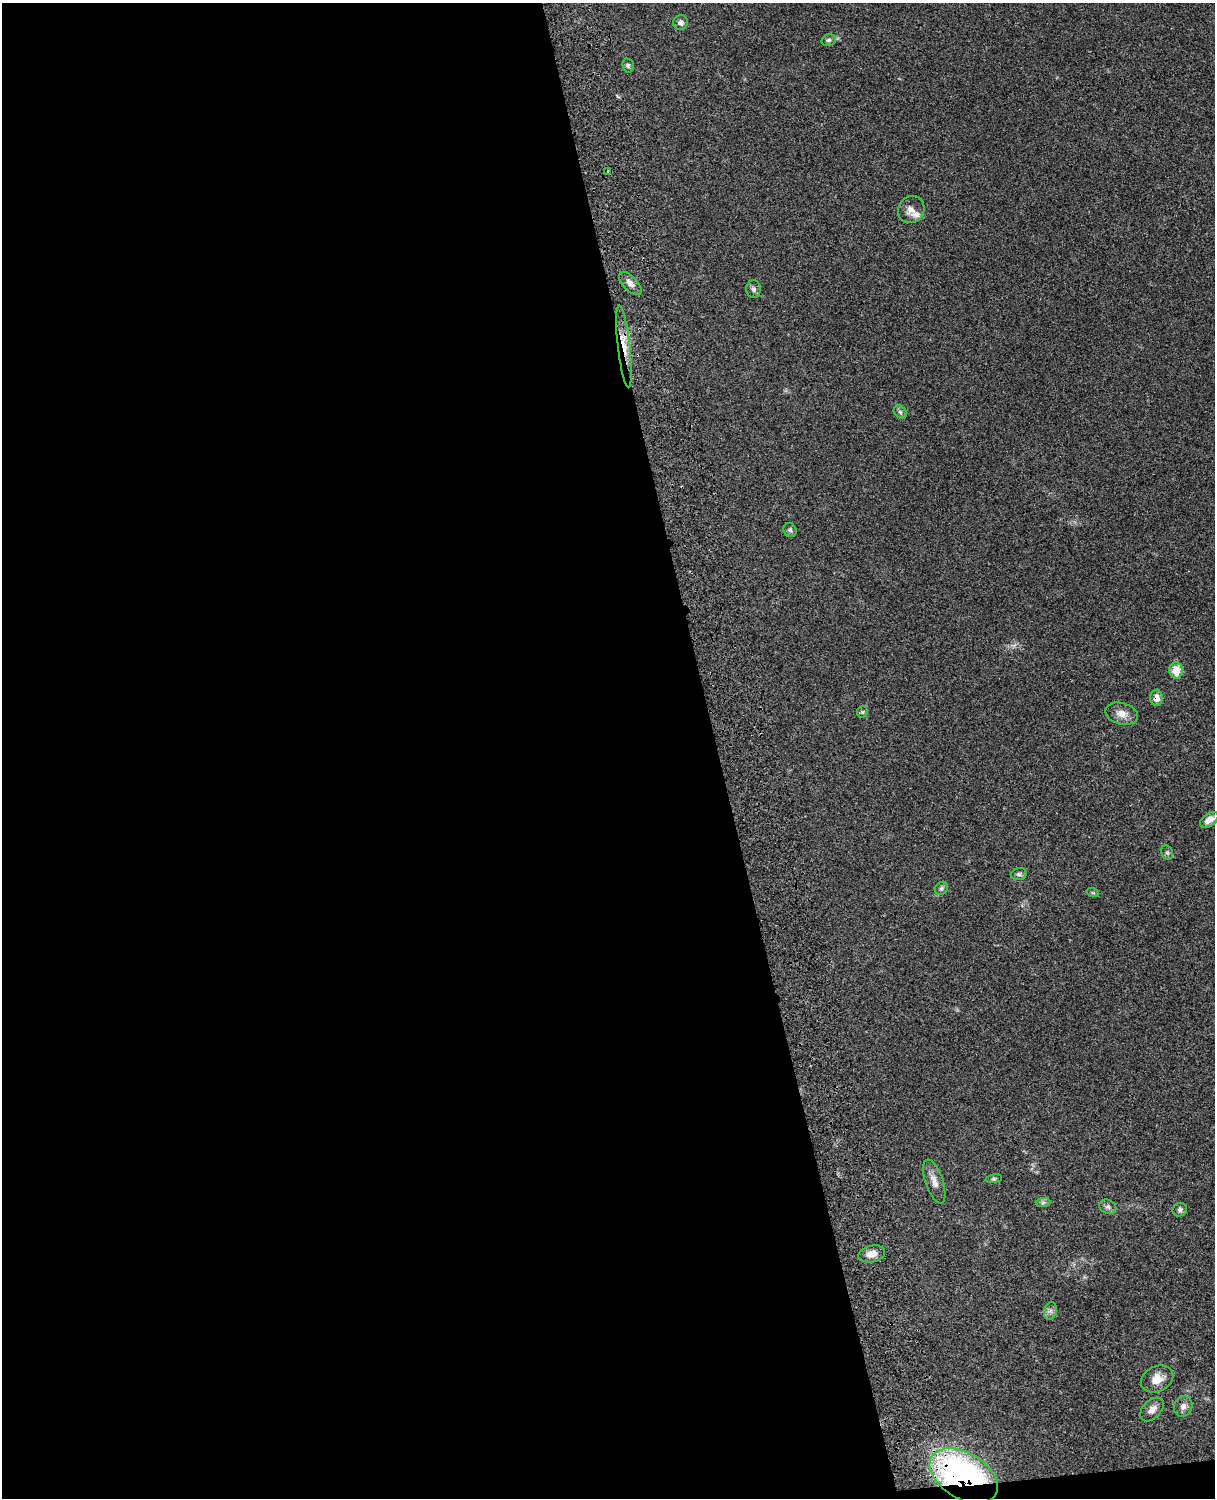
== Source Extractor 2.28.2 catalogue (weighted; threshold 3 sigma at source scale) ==
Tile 9 of 4 x 3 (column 1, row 3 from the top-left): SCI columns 121-1333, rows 275-1770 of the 5089 x 4924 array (HDU 1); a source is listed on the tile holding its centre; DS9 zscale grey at full resolution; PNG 1217 x 1500 px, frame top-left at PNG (2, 3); each listed source drawn as its Kron ellipse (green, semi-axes under 4 px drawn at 4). Shown black and unused: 60% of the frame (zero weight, under 3 of 4 exposures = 6% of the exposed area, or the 3 px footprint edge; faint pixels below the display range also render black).
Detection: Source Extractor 2.28.2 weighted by HDU 2 'WHT'; one run over the whole footprint, this tile lists its part. Background 0.0864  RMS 0.0061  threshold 0.0274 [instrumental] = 3 sigma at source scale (4.5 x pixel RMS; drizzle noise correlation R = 1.50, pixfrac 1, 0.05/0.05 arcsec/px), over >= 5 px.
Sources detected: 31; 1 inside a brighter listed object's ellipse — not listed separately; the other 30 listed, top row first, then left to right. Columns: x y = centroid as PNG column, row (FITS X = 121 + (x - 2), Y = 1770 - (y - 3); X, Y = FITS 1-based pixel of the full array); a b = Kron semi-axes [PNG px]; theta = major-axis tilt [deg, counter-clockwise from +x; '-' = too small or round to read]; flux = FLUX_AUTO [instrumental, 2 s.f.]
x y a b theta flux
681 22 7 7 - 2.2
829 40 7 5 16 1.4
628 65 7 5 -75 1.1
608 172 3 3 - 2.4
911 210 14 13 - 4.7
630 283 14 7 -45 3.5
754 289 9 7 -87 1.6
624 346 41 6 -83 10
900 412 7 5 -45 1.4
790 530 7 6 - 1.3
1176 670 8 6 -90 11
1156 698 8 6 -89 4.2
862 712 5 5 - 0.77
1122 714 17 10 -16 5.2
1209 820 10 6 37 4.7
1167 853 7 5 -68 1.2
1019 874 8 6 14 1.4
941 888 7 6 - 1.3
1093 893 6 4 -19 0.66
994 1179 8 4 8 0.94
934 1181 23 8 -72 5.1
1043 1202 7 4 1 1.2
1108 1207 9 7 -24 1.7
1180 1210 7 6 - 1.6
872 1254 13 8 12 4.9
1050 1311 9 6 73 2
1157 1379 17 12 25 7.1
1183 1406 10 9 - 3.2
1152 1409 14 9 46 3.9
964 1476 37 23 -31 160
Overlapping masked pixels (flux is a lower limit): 3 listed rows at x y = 624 346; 1156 698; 964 1476